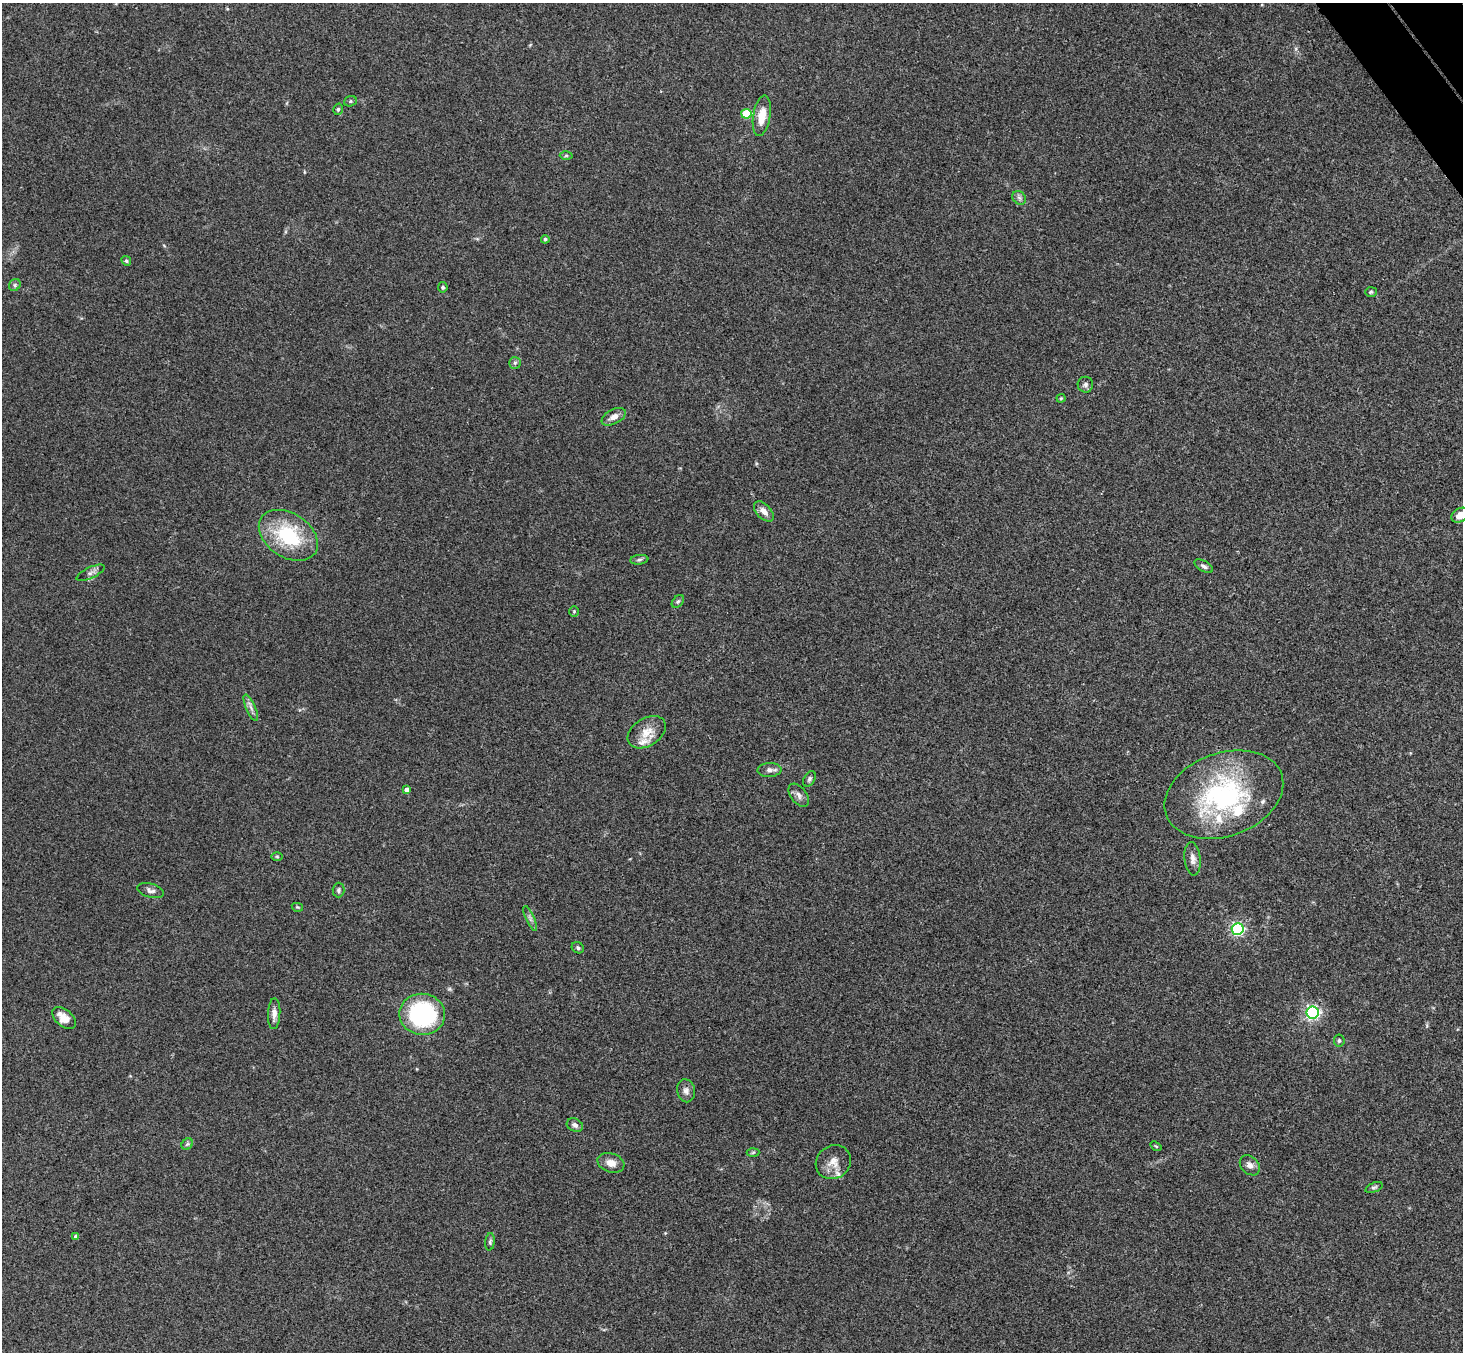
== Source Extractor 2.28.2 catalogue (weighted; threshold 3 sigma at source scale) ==
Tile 10 of 4 x 4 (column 2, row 3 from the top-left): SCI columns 1513-2973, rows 1682-3031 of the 5945 x 5927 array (HDU 1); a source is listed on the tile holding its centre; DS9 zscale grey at full resolution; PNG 1465 x 1354 px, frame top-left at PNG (2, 3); each listed source drawn as its Kron ellipse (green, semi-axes under 4 px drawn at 4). Shown black and unused: <1% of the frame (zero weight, under 3 of 4 exposures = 6% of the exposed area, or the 3 px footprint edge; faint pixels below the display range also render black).
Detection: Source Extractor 2.28.2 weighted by HDU 2 'WHT'; one run over the whole footprint, this tile lists its part. Background 0.215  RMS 0.0084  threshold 0.0377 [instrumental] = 3 sigma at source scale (4.5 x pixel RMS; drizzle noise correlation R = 1.50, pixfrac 1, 0.05/0.05 arcsec/px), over >= 5 px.
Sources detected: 59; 5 inside a brighter listed object's ellipse — not listed separately; the other 54 listed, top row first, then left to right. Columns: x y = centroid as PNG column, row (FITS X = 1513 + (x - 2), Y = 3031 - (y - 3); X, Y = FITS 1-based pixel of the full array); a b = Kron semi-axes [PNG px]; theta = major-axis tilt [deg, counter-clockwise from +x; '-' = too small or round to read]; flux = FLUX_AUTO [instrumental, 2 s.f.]
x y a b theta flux
350 101 6 5 - 1.4
338 109 6 4 73 1.5
746 114 5 5 - 31
762 116 20 8 81 13
566 155 6 4 1 1.3
1019 198 7 6 - 2.3
545 239 4 4 - 1.6
126 261 5 4 - 1.2
15 285 6 5 - 1.6
443 287 5 4 - 1.4
1371 292 6 5 - 1.2
515 363 6 6 - 1.8
1085 385 8 7 - 2.7
1061 398 4 4 - 0.91
614 417 13 7 26 5.9
764 511 12 7 -46 6.1
1460 515 9 6 31 8.3
288 535 32 22 -34 58
639 560 9 5 7 1.8
1204 566 10 5 -30 2.4
91 573 15 5 25 3.4
678 601 7 5 48 1.7
574 611 5 4 - 1.1
251 708 14 4 -67 3.5
647 732 21 13 32 13
769 770 12 7 3 3.7
809 779 8 5 59 1.9
407 790 4 4 - 3.7
799 795 13 8 -53 3.9
1224 795 61 41 20 130
277 857 6 4 -1 1
1193 859 17 8 -84 5.1
339 890 7 6 - 1.9
150 891 13 7 -16 3.3
297 907 6 4 -12 0.93
530 918 13 4 -67 2.5
1238 929 6 6 - 160
578 948 6 5 - 1.9
1313 1012 6 6 - 200
274 1014 15 6 88 5.2
422 1014 23 20 -5 100
64 1018 14 8 -39 11
1339 1041 6 5 - 1.6
686 1091 11 9 -79 4.1
575 1125 8 6 -28 3.4
187 1144 6 5 - 1.4
1156 1146 6 3 -36 0.85
753 1152 6 4 3 1.1
833 1162 18 16 36 10
611 1163 14 9 -17 7.5
1250 1165 11 8 -46 4.5
1374 1187 9 4 22 1.7
76 1236 4 4 - 2.9
490 1242 9 5 84 1.8
Isophote crosses this tile's border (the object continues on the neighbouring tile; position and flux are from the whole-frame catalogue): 1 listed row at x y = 1460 515